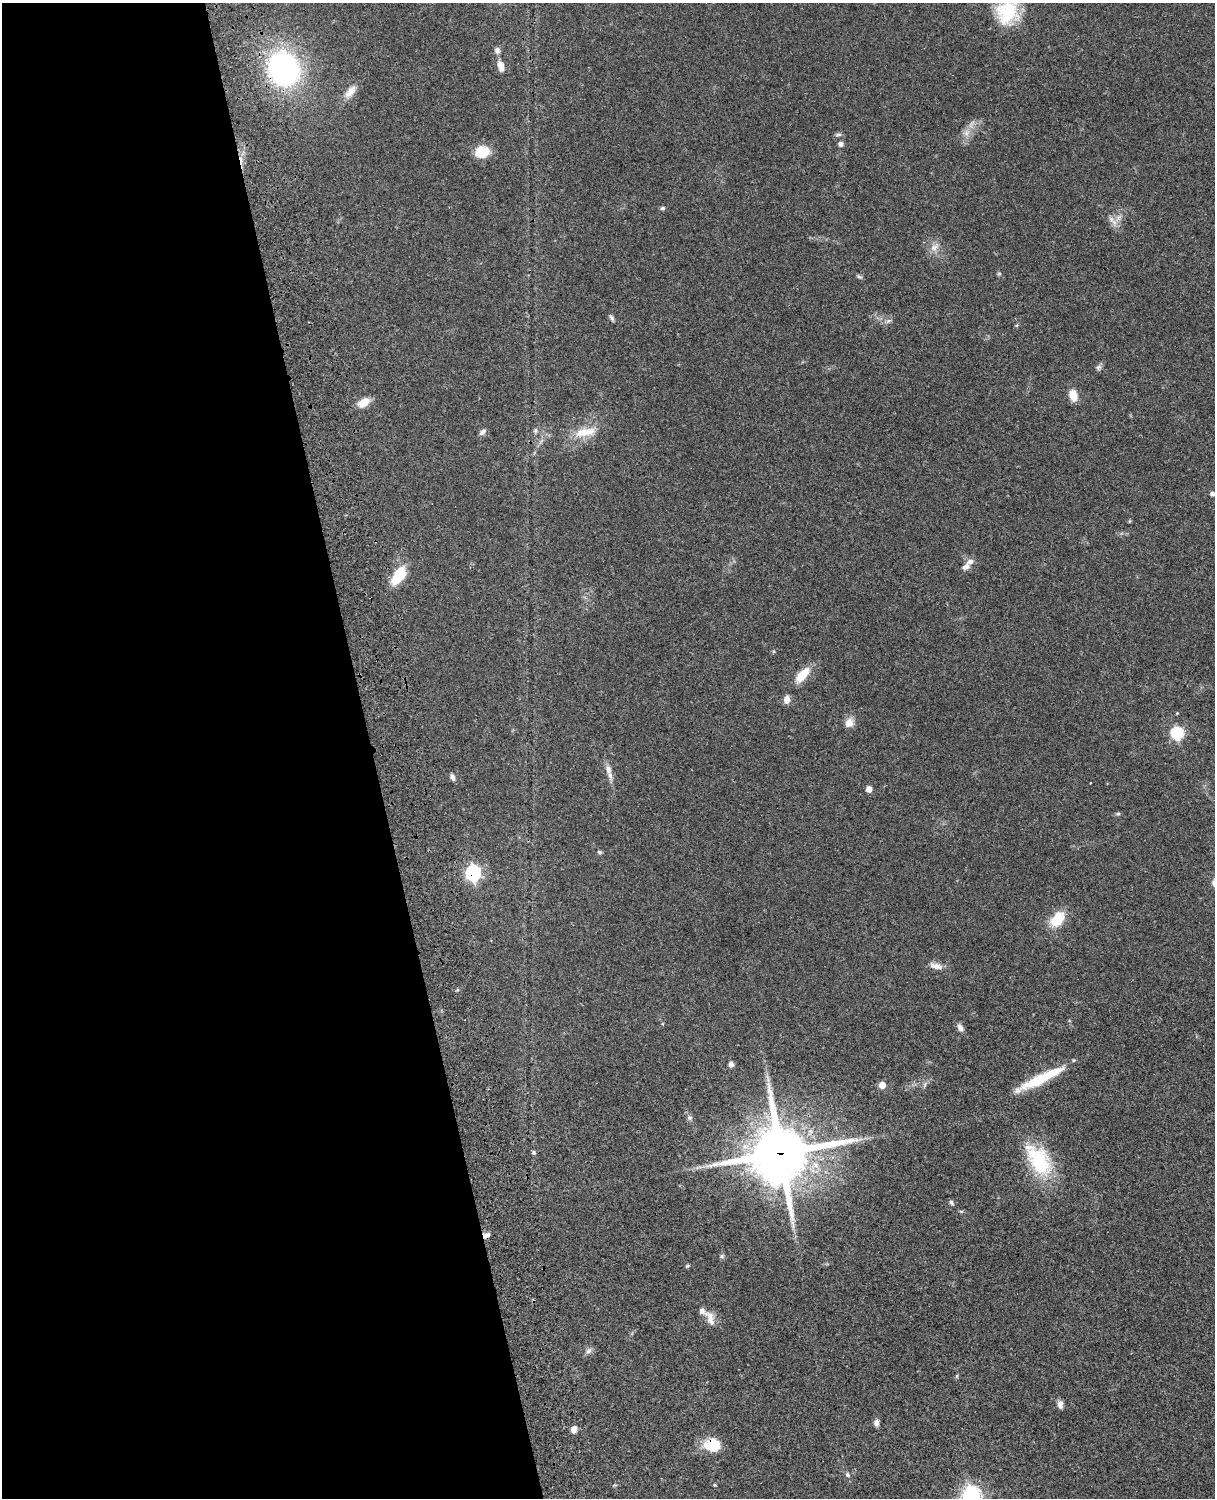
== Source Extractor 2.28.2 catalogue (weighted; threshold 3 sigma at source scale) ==
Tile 5 of 4 x 3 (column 1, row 2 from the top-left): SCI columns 120-1332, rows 1771-3266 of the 5089 x 4925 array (HDU 1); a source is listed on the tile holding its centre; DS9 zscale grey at full resolution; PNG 1217 x 1500 px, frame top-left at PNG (2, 3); no overlay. Shown black and unused: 31% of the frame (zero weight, under 3 of 4 exposures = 6% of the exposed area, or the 3 px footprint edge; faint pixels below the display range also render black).
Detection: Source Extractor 2.28.2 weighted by HDU 2 'WHT'; one run over the whole footprint, this tile lists its part. Background 0.0807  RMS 0.0059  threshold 0.0267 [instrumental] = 3 sigma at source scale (4.5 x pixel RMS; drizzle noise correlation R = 1.50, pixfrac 1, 0.05/0.05 arcsec/px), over >= 5 px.
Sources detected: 62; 2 inside a brighter listed object's ellipse — not listed separately; the other 60 listed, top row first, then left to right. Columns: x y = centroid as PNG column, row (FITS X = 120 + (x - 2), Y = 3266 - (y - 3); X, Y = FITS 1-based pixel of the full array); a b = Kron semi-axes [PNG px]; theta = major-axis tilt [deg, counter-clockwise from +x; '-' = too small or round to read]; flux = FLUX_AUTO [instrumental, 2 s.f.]
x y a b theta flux
1008 12 34 27 62 30
497 50 9 7 -74 2
500 66 11 6 -78 5.6
284 69 31 27 -66 120
350 92 21 9 50 5.8
966 133 10 8 60 3.5
838 135 10 4 5 1.1
841 144 6 5 - 2
482 152 11 9 15 18
662 208 6 5 - 0.98
1112 220 19 6 -48 3.9
934 247 11 9 27 3.8
999 273 6 4 0 0.74
859 276 8 4 -23 0.99
611 318 8 5 -59 1.3
888 321 8 5 44 1.5
1099 367 8 7 - 1.6
1073 395 11 7 -75 8.9
363 402 15 9 32 6.7
482 432 10 5 43 1.9
585 432 32 11 11 11
1213 494 5 5 - 1.8
966 566 11 7 32 2.9
399 575 26 13 54 15
802 675 18 8 50 12
787 699 9 7 82 3.8
849 723 13 11 61 4.4
1177 733 7 6 - 56
608 769 15 8 -77 4.2
453 777 10 5 -69 1.7
869 789 5 5 - 4.5
1118 814 6 4 0 0.83
599 852 6 5 - 0.92
473 873 8 7 - 110
1057 919 19 12 53 15
936 966 18 8 -16 4.3
960 1027 9 6 -61 2.7
731 1064 7 6 - 2.1
767 1077 9 3 -59 1.3
1041 1079 56 9 26 26
882 1085 6 5 - 7.3
925 1085 9 4 82 1.2
689 1118 7 6 - 1.5
534 1153 5 5 - 1.1
781 1153 21 20 - 3100
1039 1161 41 25 -61 40
951 1203 7 5 -50 1.2
961 1211 6 4 -18 0.72
487 1235 9 6 24 2.4
722 1256 6 5 - 1
687 1266 7 4 27 0.73
710 1318 21 10 -68 5.4
589 1351 9 6 40 2
957 1376 6 4 89 0.67
1060 1404 9 6 -85 2.8
876 1423 8 6 84 2.2
574 1429 8 6 83 3.4
713 1445 15 12 -7 19
848 1475 6 5 - 1.3
971 1497 8 8 - 260
Overlapping masked pixels (flux is a lower limit): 5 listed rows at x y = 284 69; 473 873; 781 1153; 487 1235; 713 1445
Isophote crosses this tile's border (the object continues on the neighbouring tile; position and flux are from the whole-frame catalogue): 3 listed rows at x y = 1008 12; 1213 494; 971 1497